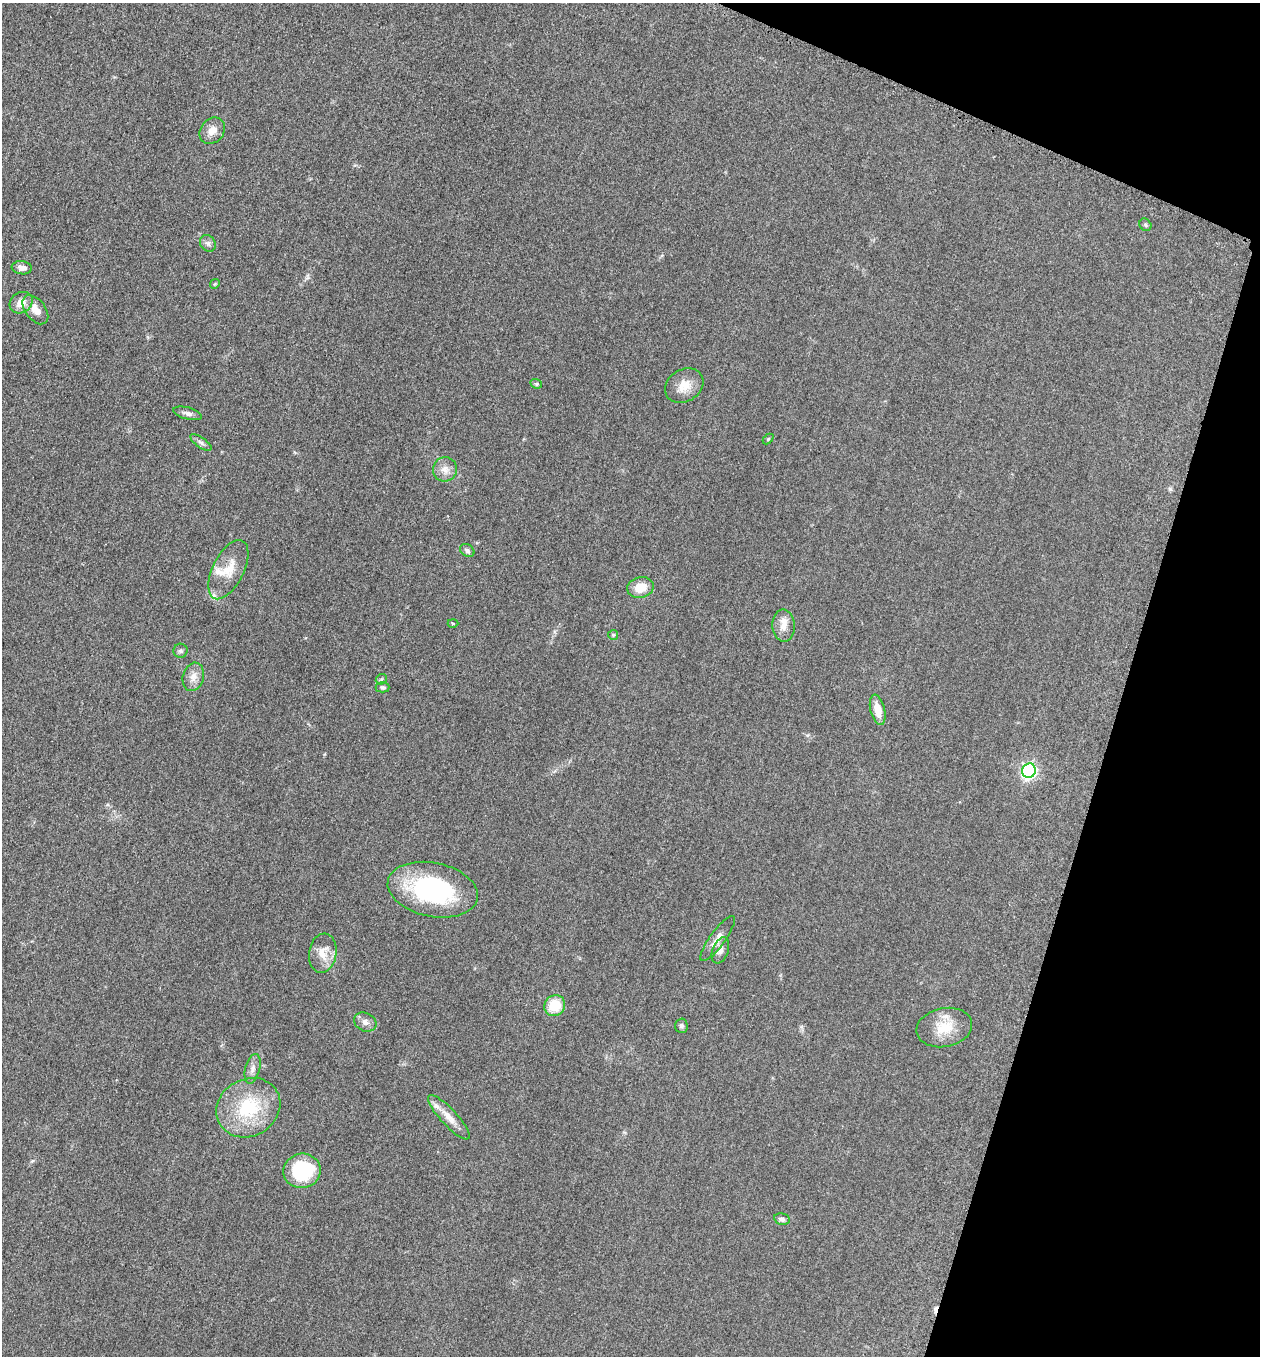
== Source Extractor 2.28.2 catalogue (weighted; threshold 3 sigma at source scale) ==
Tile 8 of 4 x 4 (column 4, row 2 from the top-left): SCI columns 3970-5227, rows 2723-4076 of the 5507 x 5462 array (HDU 1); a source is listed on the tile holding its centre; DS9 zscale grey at full resolution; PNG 1262 x 1358 px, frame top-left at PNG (2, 3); each listed source drawn as its Kron ellipse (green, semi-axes under 4 px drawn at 4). Shown black and unused: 15% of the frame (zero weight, under 3 of 5 exposures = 3% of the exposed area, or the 3 px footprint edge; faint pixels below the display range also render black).
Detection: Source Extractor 2.28.2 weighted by HDU 2 'WHT'; one run over the whole footprint, this tile lists its part. Background 0.0608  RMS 0.0062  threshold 0.0278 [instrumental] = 3 sigma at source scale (4.5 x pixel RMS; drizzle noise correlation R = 1.50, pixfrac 1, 0.05/0.05 arcsec/px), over >= 5 px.
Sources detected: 43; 1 cosmic-ray / hot-pixel residue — neither listed nor drawn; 4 inside a brighter listed object's ellipse — not listed separately; the other 38 listed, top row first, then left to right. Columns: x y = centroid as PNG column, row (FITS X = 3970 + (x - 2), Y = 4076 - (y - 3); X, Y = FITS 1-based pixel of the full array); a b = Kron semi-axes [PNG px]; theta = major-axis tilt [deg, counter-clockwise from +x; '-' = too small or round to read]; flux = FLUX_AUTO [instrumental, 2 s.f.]
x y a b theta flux
212 131 14 11 49 6.2
1145 225 7 5 -49 1.1
208 243 9 7 -52 2.2
22 268 10 6 -6 3.8
215 284 5 4 - 0.77
21 303 12 10 36 6.5
35 310 16 10 -53 6.1
536 384 6 4 -20 0.87
684 386 20 16 30 9.2
188 413 15 6 -14 2.5
768 439 6 4 45 0.68
201 442 12 5 -35 2
445 469 12 12 - 4.9
467 551 8 6 -34 1.6
228 570 32 15 63 14
640 587 13 10 14 10
453 623 5 3 - 0.58
784 626 16 11 -87 5.9
613 635 5 5 - 0.91
180 651 7 7 - 1.6
193 677 14 10 75 5
381 679 6 5 - 0.89
382 687 7 5 0 1.1
878 710 15 7 -77 8.2
1029 771 7 6 - 170
433 890 46 27 -12 79
718 939 27 7 54 5.2
720 950 14 7 68 3.5
323 953 20 13 80 9.1
555 1006 11 10 - 15
365 1022 11 9 -28 3.5
681 1026 7 6 - 1.8
944 1027 28 19 11 16
253 1069 15 7 76 3.6
248 1108 33 28 30 39
449 1117 29 8 -47 7.4
302 1171 19 17 11 40
782 1219 8 5 -11 1.7